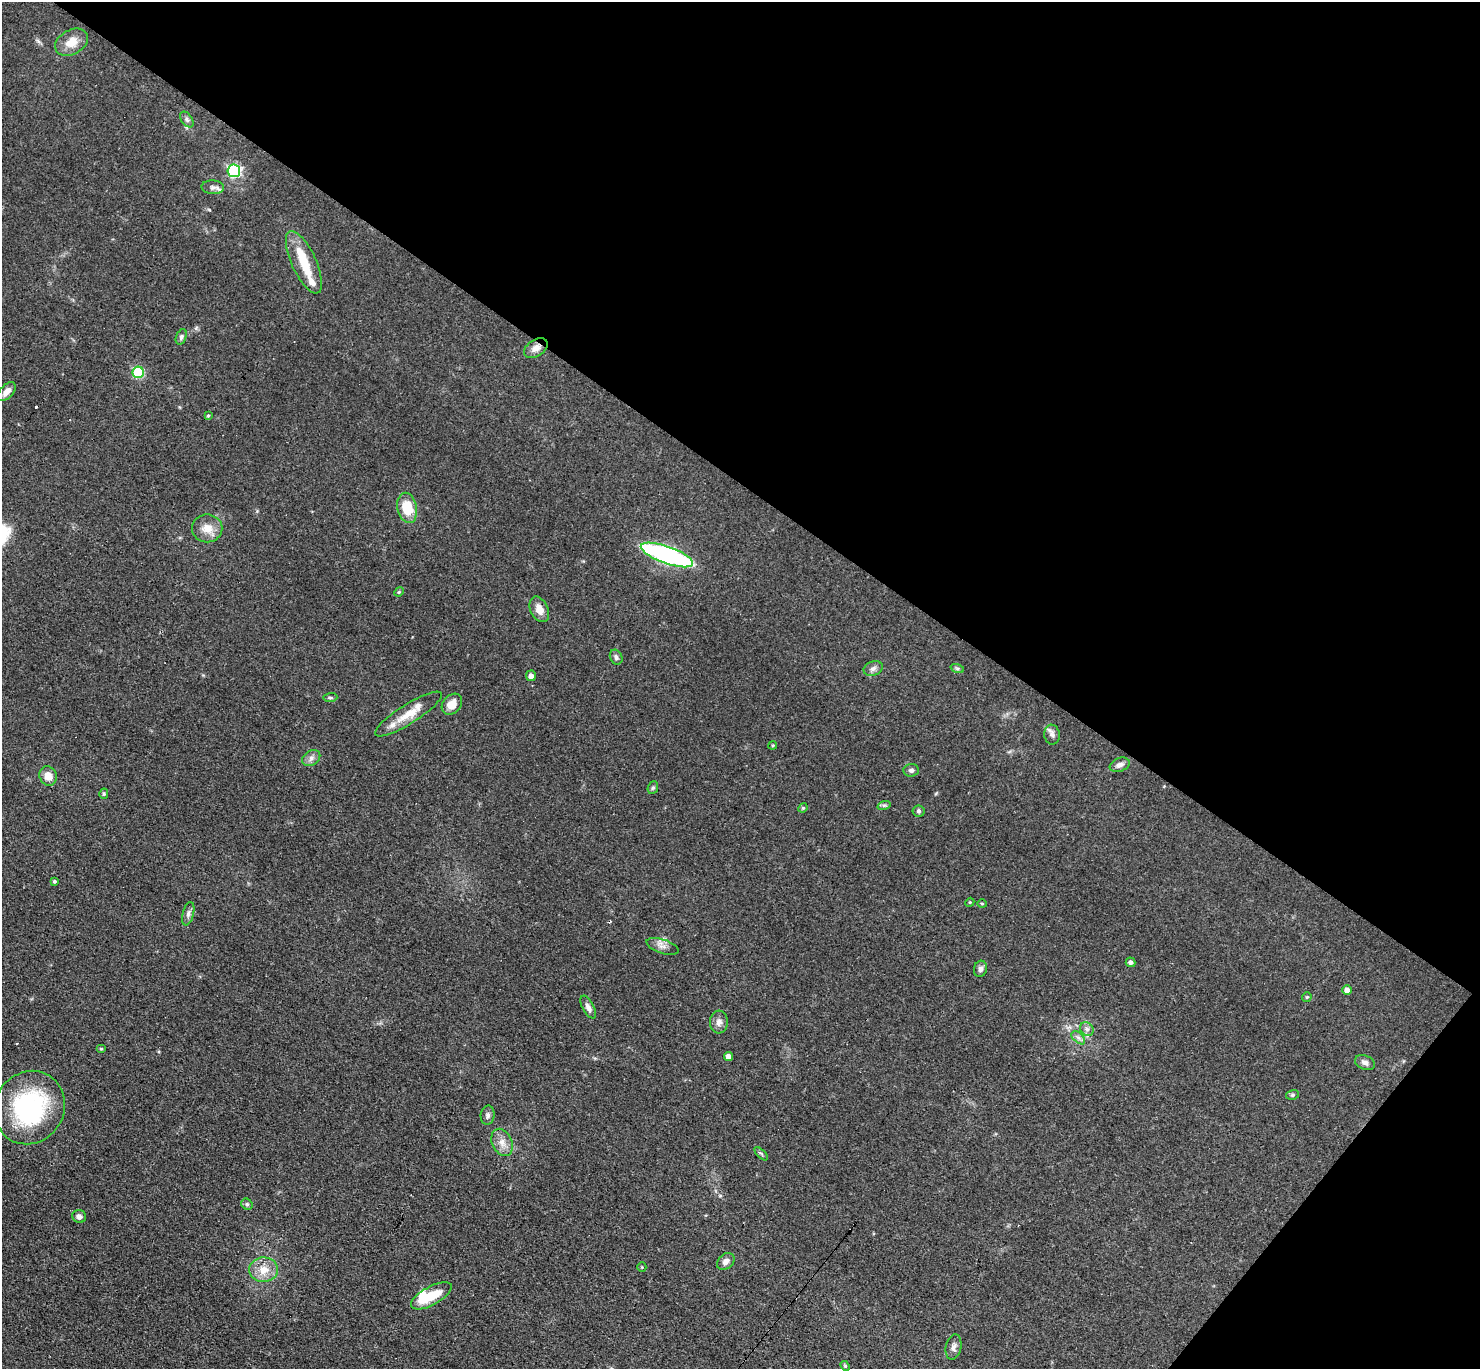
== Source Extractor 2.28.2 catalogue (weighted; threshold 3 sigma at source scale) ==
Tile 8 of 4 x 4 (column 4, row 2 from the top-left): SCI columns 4562-6039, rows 3032-4398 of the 6088 x 6079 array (HDU 1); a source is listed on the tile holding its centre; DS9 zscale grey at full resolution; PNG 1482 x 1371 px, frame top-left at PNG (2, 2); each listed source drawn as its Kron ellipse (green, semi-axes under 4 px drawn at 4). Shown black and unused: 38% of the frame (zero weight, under 3 of 4 exposures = <1% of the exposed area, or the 3 px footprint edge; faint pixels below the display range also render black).
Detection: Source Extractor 2.28.2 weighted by HDU 2 'WHT'; one run over the whole footprint, this tile lists its part. Background 0.0606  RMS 0.0057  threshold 0.0255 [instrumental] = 3 sigma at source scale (4.5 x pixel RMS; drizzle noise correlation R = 1.50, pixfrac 1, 0.05/0.05 arcsec/px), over >= 5 px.
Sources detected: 68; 1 inside a brighter object's white glare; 3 cosmic-ray / hot-pixel residue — neither listed nor drawn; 2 inside a brighter listed object's ellipse — not listed separately; the other 62 listed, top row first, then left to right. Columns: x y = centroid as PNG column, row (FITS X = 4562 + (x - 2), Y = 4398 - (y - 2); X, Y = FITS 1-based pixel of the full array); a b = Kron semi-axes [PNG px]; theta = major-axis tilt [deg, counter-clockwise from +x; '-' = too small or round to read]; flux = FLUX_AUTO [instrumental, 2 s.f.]
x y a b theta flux
71 42 17 12 29 7.8
187 119 9 5 -54 1.5
234 171 6 6 - 86
213 187 11 7 -3 2.4
304 262 34 12 -65 16
181 337 8 5 69 1.3
536 348 13 8 32 3.9
138 372 6 5 - 43
7 392 11 6 47 3.6
208 416 4 3 - 0.6
407 508 15 10 -78 15
207 528 15 14 - 7.3
667 555 27 8 -20 130
399 592 5 4 - 0.64
539 609 13 8 -63 5.2
616 657 8 6 -63 1.6
873 668 10 7 21 2.1
957 668 7 4 -19 0.93
531 676 5 5 - 2.7
330 698 7 4 4 0.97
452 704 12 9 47 6.4
408 714 39 9 32 11
1052 735 10 8 -81 2.3
773 745 4 3 - 0.58
311 758 10 7 35 2.4
1120 765 10 6 22 2.5
911 770 8 6 2 1.5
48 776 10 8 -69 5.5
653 788 6 5 - 0.94
104 794 5 4 - 0.81
884 805 7 4 17 1
803 808 5 4 - 0.61
919 811 6 5 - 1.1
54 881 4 4 - 0.86
970 902 4 3 - 0.5
982 904 4 4 - 0.61
188 914 12 5 76 2
663 946 17 7 -19 3.2
1130 962 5 4 - 1.5
980 969 8 6 76 1.7
1347 990 5 5 - 2.7
1307 997 5 5 - 0.65
588 1007 12 5 -62 2.5
719 1022 11 9 86 3.2
1087 1029 7 6 - 1.8
1078 1038 8 5 -44 1.7
101 1049 5 3 - 0.58
728 1056 4 4 - 2.8
1365 1063 10 7 -22 2.3
1292 1095 6 5 - 0.89
29 1108 38 34 58 75
488 1115 9 7 85 1.7
502 1142 14 9 -65 4.9
761 1154 8 3 -45 0.91
247 1204 6 5 - 1
79 1216 7 6 - 2.2
726 1261 10 7 43 2.8
642 1267 5 4 - 0.64
264 1270 14 12 3 8.2
431 1296 23 9 29 12
954 1347 13 7 78 2.5
845 1366 5 4 - 0.74
Overlapping masked pixels (flux is a lower limit): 1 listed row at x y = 536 348